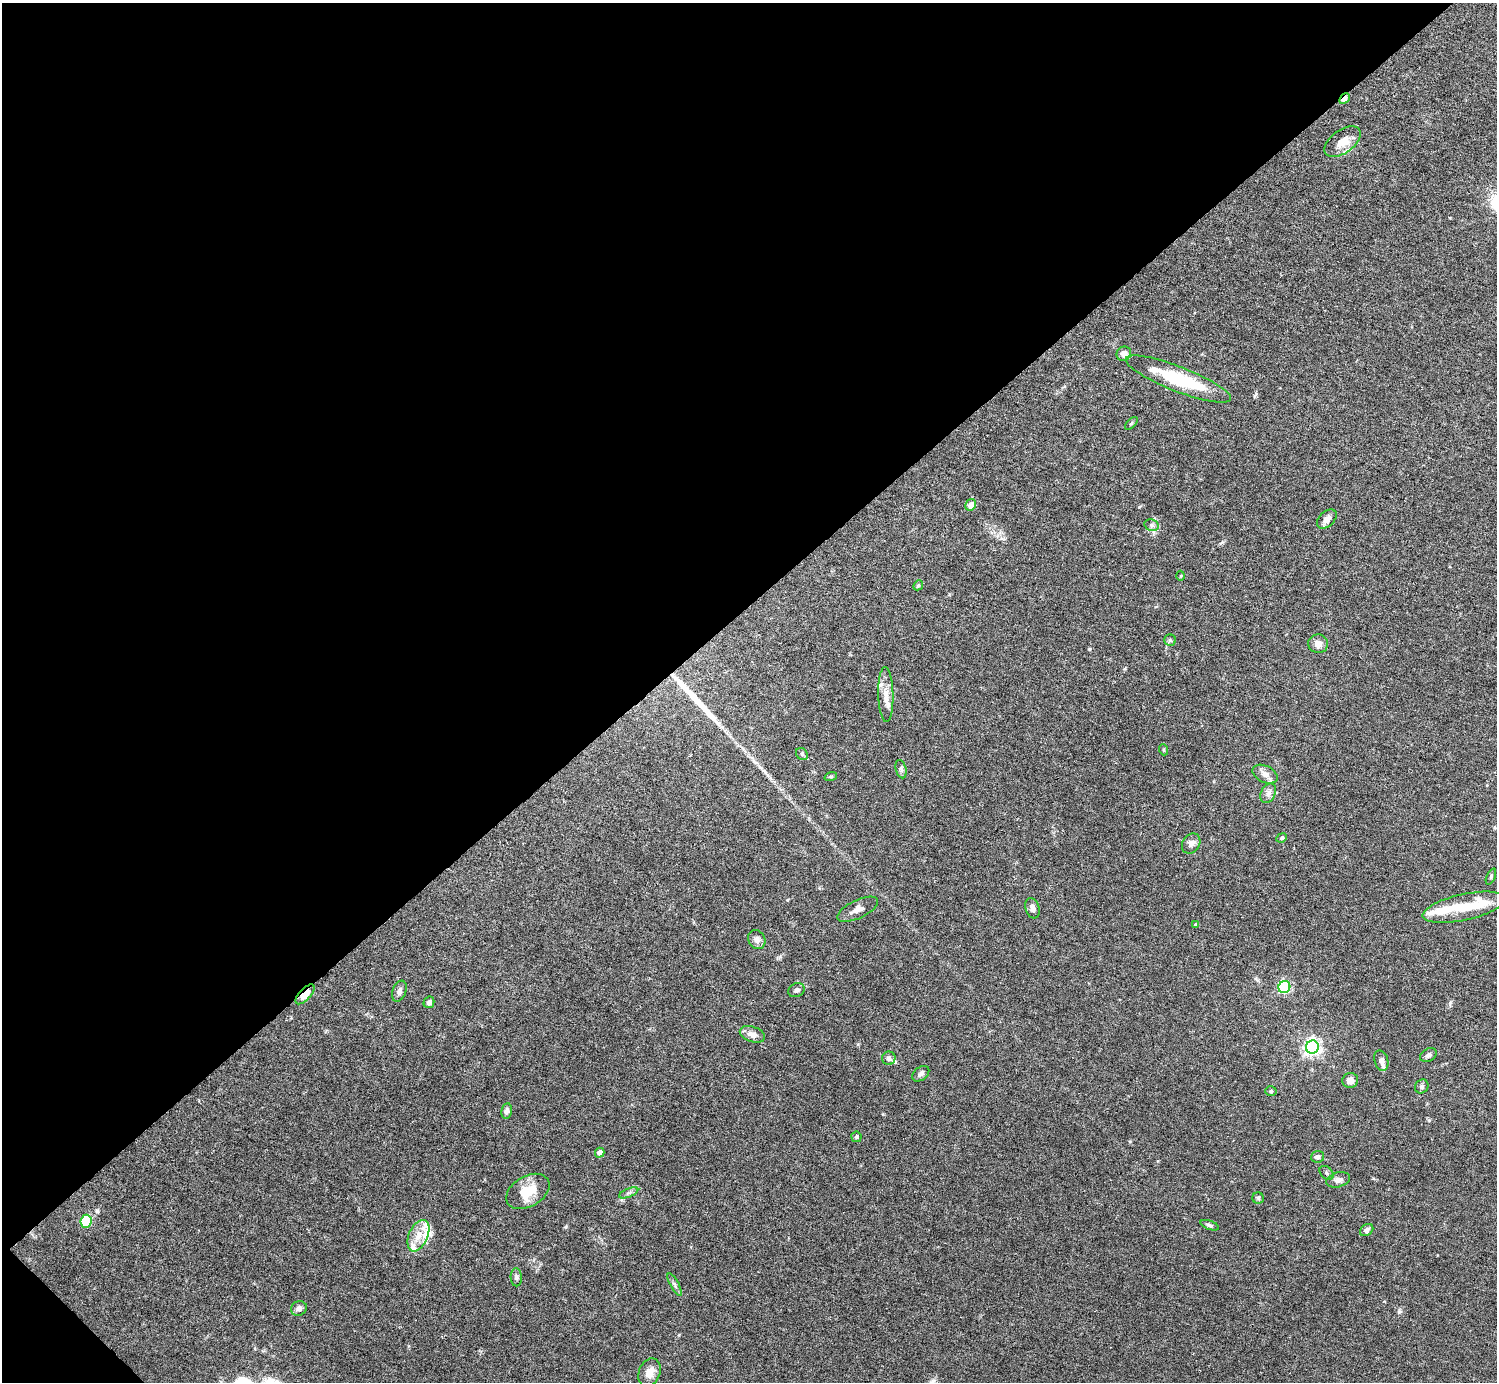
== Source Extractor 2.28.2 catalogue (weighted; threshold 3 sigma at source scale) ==
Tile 5 of 4 x 4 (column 1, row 2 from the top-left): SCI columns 46-1540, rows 2962-4341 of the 6030 x 6027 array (HDU 1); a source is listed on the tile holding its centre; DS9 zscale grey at full resolution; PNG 1499 x 1384 px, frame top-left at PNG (2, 3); each listed source drawn as its Kron ellipse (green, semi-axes under 4 px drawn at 4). Shown black and unused: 44% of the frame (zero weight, under 5 of 9 exposures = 3% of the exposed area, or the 3 px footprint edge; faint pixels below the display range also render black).
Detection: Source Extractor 2.28.2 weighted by HDU 2 'WHT'; one run over the whole footprint, this tile lists its part. Background 0.0325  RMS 0.0026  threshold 0.0107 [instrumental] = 3 sigma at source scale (4.09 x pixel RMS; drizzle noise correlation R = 1.36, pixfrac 0.8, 0.05/0.05 arcsec/px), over >= 5 px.
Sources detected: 68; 3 inside a brighter object's white glare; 1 long thin detection or spike segment (spike, bleed or trail) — neither listed nor drawn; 6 inside a brighter listed object's ellipse — not listed separately; the other 58 listed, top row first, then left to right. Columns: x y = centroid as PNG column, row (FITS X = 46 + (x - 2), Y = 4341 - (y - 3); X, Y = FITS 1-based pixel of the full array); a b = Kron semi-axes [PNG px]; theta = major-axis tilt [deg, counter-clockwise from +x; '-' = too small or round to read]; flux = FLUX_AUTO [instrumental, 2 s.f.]
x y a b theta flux
1344 99 6 3 46 2.1
1343 142 20 11 36 3.2
1124 354 7 7 - 1.5
1178 379 56 12 -21 14
1131 423 8 3 45 0.27
971 505 6 5 - 2.2
1327 519 11 7 44 1.2
1152 525 7 5 -20 0.64
1181 576 5 3 - 0.21
918 585 5 4 - 0.36
1170 640 6 5 - 0.39
1318 644 10 9 - 1.6
886 694 27 7 -88 2.6
1164 750 5 3 - 0.24
802 754 6 5 - 0.43
901 769 9 5 -76 0.55
1265 774 13 8 -26 1.6
831 776 6 4 18 0.3
1268 793 10 7 62 1
1282 838 5 4 - 0.32
1191 844 11 8 55 1.2
1491 877 8 3 66 0.35
1464 907 42 13 12 8.1
1032 908 10 7 -73 1.2
858 909 22 9 25 1.7
1196 924 4 3 - 0.43
757 939 10 8 -63 1.1
1284 987 6 6 - 25
796 990 8 6 26 0.68
399 991 11 7 69 0.98
305 994 12 5 47 3.5
429 1002 6 5 - 0.73
752 1034 13 7 -18 1.7
1312 1047 6 6 - 85
1428 1055 9 6 32 0.79
889 1058 6 6 - 0.74
1381 1061 10 6 -75 1
921 1074 9 6 39 0.64
1350 1080 8 7 - 1.4
1422 1086 7 6 - 0.5
1271 1091 5 5 - 0.34
506 1111 8 5 81 0.74
856 1137 5 5 - 0.47
600 1153 5 4 - 1.4
1318 1157 6 6 - 0.86
1326 1173 8 5 -43 0.5
1338 1180 12 7 15 1.1
528 1191 23 15 30 5.6
629 1193 10 4 22 0.55
1258 1198 6 5 - 0.39
86 1221 6 5 - 14
1210 1225 9 4 -20 0.49
1367 1230 7 5 35 0.86
418 1236 17 9 66 3
516 1277 9 5 -89 0.55
675 1285 12 4 -62 0.64
299 1308 8 7 - 0.97
649 1373 15 10 68 2.1
Overlapping masked pixels (flux is a lower limit): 2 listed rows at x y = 1344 99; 305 994
Unlisted compact peaks at least as high as the median listed source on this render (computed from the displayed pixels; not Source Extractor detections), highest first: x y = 1089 649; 1399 1312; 566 1227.